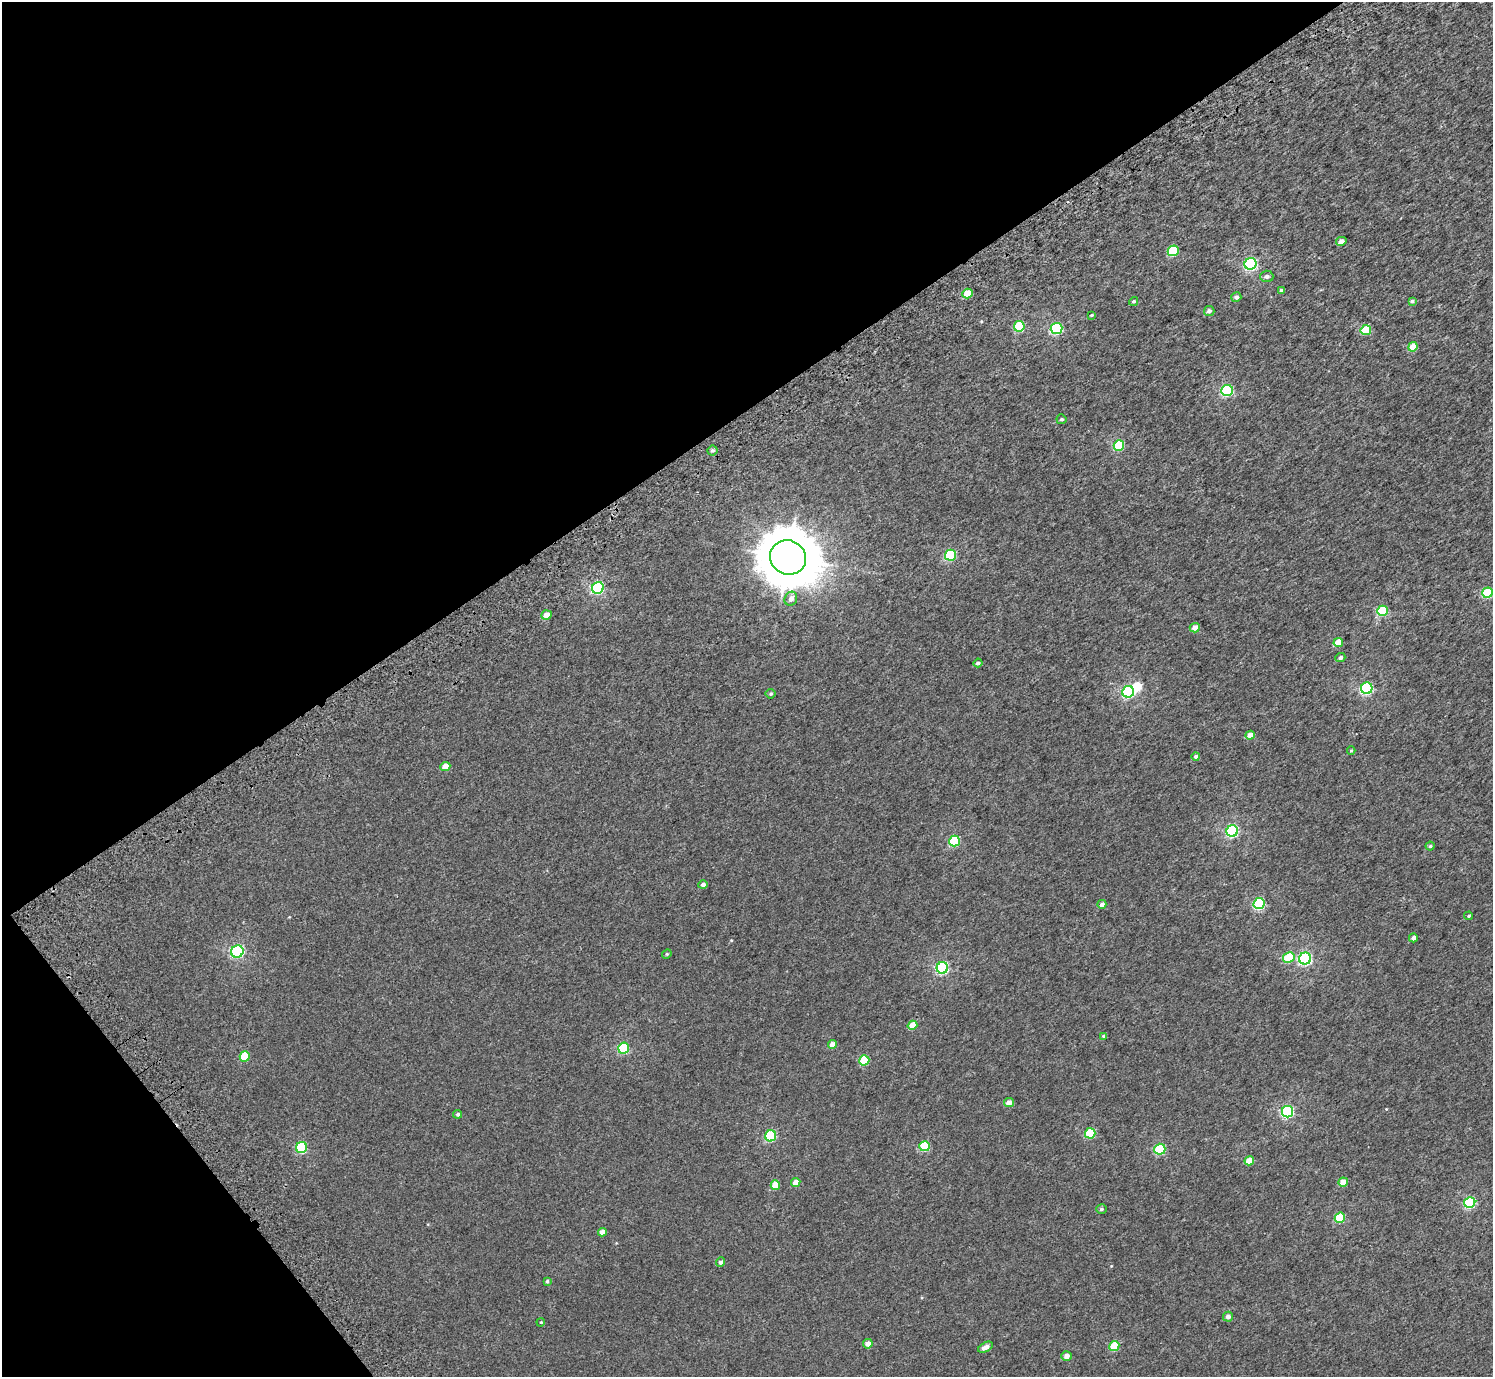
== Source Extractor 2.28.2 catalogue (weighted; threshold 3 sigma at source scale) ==
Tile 5 of 4 x 4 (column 1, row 2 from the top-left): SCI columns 94-1584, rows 3016-4390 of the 6156 x 6091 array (HDU 1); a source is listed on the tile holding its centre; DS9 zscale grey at full resolution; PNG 1495 x 1379 px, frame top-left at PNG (2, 2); each listed source drawn as its Kron ellipse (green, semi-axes under 4 px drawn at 4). Shown black and unused: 34% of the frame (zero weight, under 3 of 5 exposures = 6% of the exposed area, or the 3 px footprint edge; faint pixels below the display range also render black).
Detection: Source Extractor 2.28.2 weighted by HDU 2 'WHT'; one run over the whole footprint, this tile lists its part. Background 0.00209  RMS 0.0032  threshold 0.0145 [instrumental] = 3 sigma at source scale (4.5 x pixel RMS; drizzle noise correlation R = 1.50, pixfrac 1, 0.0396/0.0396 arcsec/px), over >= 5 px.
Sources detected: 81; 1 inside a brighter object's white glare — neither listed nor drawn; the other 80 listed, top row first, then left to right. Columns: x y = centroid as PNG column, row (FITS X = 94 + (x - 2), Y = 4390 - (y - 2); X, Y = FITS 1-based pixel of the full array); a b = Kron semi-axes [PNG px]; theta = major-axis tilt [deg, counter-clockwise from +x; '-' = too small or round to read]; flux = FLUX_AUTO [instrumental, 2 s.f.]
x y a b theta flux
1341 241 5 4 - 1.5
1173 251 5 5 - 13
1251 264 6 6 - 31
1267 276 7 6 - 0.9
1281 290 4 3 - 0.44
967 293 5 4 - 4.5
1236 297 5 4 - 0.97
1134 301 5 4 - 0.45
1412 301 4 3 - 0.5
1209 311 5 5 - 0.89
1091 315 3 3 - 0.3
1019 326 5 5 - 15
1056 329 6 5 - 24
1366 330 5 5 - 9
1413 347 5 4 - 5
1227 390 6 5 - 27
1061 419 5 4 - 0.51
1119 445 5 5 - 16
712 450 5 5 - 0.56
950 555 5 5 - 22
788 557 18 17 - 1400
598 588 6 5 - 35
1487 593 5 5 - 15
791 599 7 6 - 1.7
1382 611 5 5 - 14
546 615 5 4 - 2.3
1195 628 5 4 - 2.2
1338 643 5 4 - 5.1
1340 657 5 4 - 0.76
978 663 4 4 - 0.68
1367 688 6 5 - 33
1128 692 6 6 - 28
771 694 5 5 - 0.47
1250 735 5 4 - 2.5
1351 750 4 4 - 0.32
1196 756 4 4 - 0.82
445 766 5 4 - 3.2
1232 831 6 5 - 32
954 841 5 5 - 16
1430 846 4 4 - 0.45
703 885 5 4 - 1.1
1102 904 4 4 - 1.2
1259 904 5 5 - 23
1469 916 4 3 - 0.37
1413 938 4 4 - 1.3
237 951 6 6 - 34
667 954 5 4 - 0.37
1289 958 6 5 - 8.3
1305 959 6 6 - 41
942 968 6 5 - 34
912 1025 5 4 - 4.8
1104 1036 4 4 - 0.45
832 1045 4 4 - 2.7
623 1048 5 5 - 19
245 1056 5 5 - 8.3
864 1060 5 5 - 11
1009 1102 5 4 - 2.1
1287 1112 6 5 - 32
458 1114 4 4 - 0.54
1090 1133 5 5 - 12
771 1136 5 5 - 21
925 1146 5 5 - 12
301 1148 6 5 - 21
1160 1149 5 5 - 18
1249 1161 5 4 - 4.5
796 1182 5 4 - 2.9
1343 1182 4 4 - 3.7
775 1185 5 4 - 4.2
1470 1203 5 5 - 23
1101 1209 5 4 - 0.53
1340 1218 5 5 - 12
602 1232 4 4 - 1.9
721 1262 5 4 - 0.91
547 1281 4 4 - 0.4
1228 1317 5 5 - 1.3
541 1322 4 3 - 0.27
868 1344 5 4 - 1.8
1114 1346 5 5 - 8.7
985 1347 8 4 28 1.9
1067 1356 5 4 - 1.6